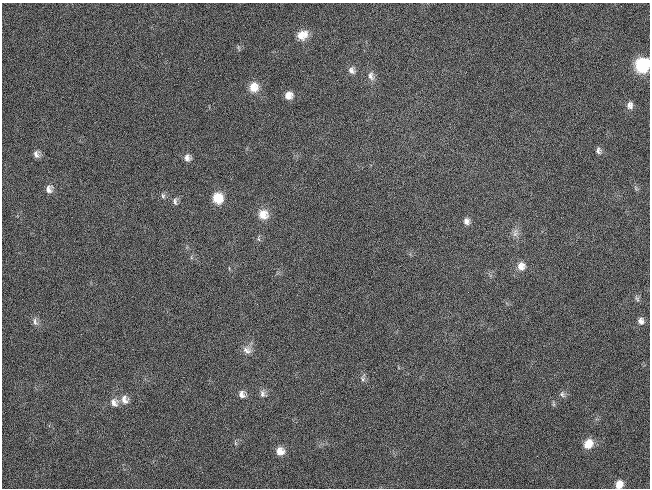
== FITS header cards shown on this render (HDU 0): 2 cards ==
NAXIS1  =                  648 / length of data axis 1
NAXIS2  =                  486 / length of data axis 2

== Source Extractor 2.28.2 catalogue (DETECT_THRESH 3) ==
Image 648 x 486 px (HDU 0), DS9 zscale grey, 1 PNG px = 1 image px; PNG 652 x 490 px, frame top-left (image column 1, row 486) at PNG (2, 3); no overlay
Background 119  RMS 26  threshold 78.7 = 3 sigma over >= 5 px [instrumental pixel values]
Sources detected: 37; all 37 listed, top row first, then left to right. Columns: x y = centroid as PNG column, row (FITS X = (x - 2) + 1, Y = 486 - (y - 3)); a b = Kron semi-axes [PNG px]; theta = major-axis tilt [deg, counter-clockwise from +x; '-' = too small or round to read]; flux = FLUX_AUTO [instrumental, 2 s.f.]
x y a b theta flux
305 34 13 9 -77 15000
301 35 14 10 -68 18000
239 48 9 3 -75 2100
642 65 12 11 - 110000
351 70 10 7 -54 8000
371 76 13 7 -76 9600
253 87 12 11 - 23000
289 95 9 8 - 15000
630 105 10 8 -87 9000
598 150 9 6 -82 5500
36 154 9 7 -77 7900
187 158 8 8 - 8800
636 188 8 4 -54 3300
49 189 10 8 85 9900
163 196 7 6 - 4200
218 198 10 9 - 42000
175 201 10 6 -89 5800
263 214 13 12 - 22000
466 221 9 8 - 8400
515 233 13 7 82 9600
259 239 6 4 -86 3000
521 266 11 10 - 15000
637 299 8 5 -55 4000
641 321 9 8 - 8000
35 322 12 6 -73 7200
247 350 12 10 -30 12000
363 378 11 6 77 5700
242 394 10 8 -81 9300
263 394 10 8 -74 7800
562 394 9 7 -47 5300
124 400 12 10 -72 14000
114 403 12 11 - 13000
553 404 8 4 -81 2800
235 443 6 4 -71 2500
588 444 11 9 56 26000
280 451 9 9 - 16000
619 484 10 8 66 15000
At the frame edge (FLAGS 8, measured only in part): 2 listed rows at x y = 642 65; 619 484